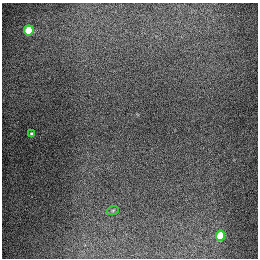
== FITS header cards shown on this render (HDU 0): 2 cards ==
NAXIS1  =                  256
NAXIS2  =                  256

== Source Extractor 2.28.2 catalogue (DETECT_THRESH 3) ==
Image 256 x 256 px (HDU 0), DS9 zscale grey, 1 PNG px = 1 image px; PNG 260 x 260 px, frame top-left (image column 1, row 256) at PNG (2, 3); each listed source drawn as its Kron ellipse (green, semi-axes under 4 px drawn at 4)
Background 1310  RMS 27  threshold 80.2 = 3 sigma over >= 5 px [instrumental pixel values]
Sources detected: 4; all 4 listed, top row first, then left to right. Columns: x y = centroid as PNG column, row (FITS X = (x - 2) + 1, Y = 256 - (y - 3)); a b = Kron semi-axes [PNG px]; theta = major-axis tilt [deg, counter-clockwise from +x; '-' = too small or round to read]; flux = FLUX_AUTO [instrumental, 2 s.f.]
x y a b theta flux
29 30 5 5 - 94000
31 134 3 3 - 2400
113 210 6 3 19 2200
220 236 5 4 - 69000